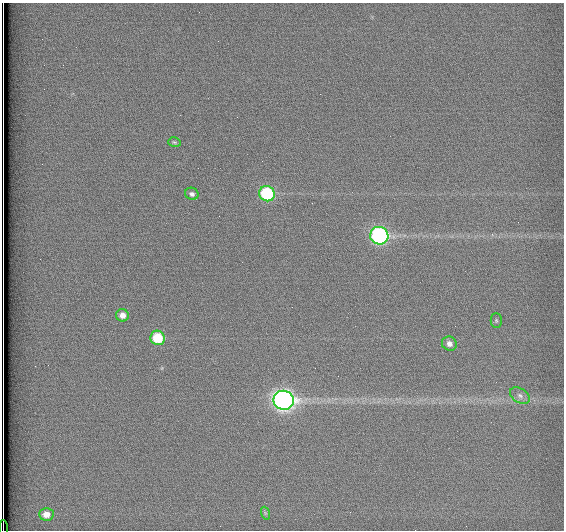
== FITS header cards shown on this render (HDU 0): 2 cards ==
NAXIS1  =                  562          / # of pixels in <axis direction>
NAXIS2  =                  528          / # of pixels in <axis direction>

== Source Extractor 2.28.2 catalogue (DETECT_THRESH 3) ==
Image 562 x 528 px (HDU 0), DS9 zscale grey, 1 PNG px = 1 image px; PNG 566 x 532 px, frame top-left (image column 1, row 528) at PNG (2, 3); each listed source drawn as its Kron ellipse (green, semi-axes under 4 px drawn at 4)
Background 1790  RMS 4.6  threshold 13.8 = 3 sigma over >= 5 px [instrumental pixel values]
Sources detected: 13; all 13 listed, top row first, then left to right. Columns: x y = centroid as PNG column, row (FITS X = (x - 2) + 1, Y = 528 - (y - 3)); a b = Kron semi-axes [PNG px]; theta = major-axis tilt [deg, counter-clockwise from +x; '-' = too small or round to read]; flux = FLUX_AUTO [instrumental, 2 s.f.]
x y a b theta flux
174 142 6 4 -16 470
192 194 7 6 - 900
267 194 8 7 - 27000
379 236 9 8 - 68000
122 315 6 6 - 1900
496 320 7 5 -89 530
158 338 7 7 - 11000
449 344 7 7 - 1600
520 396 11 7 -33 1500
284 400 10 9 - 180000
265 513 6 4 -71 510
46 514 7 6 - 2500
3 528 7 2 -89 2500
At the frame edge (FLAGS 8, measured only in part): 1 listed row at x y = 3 528